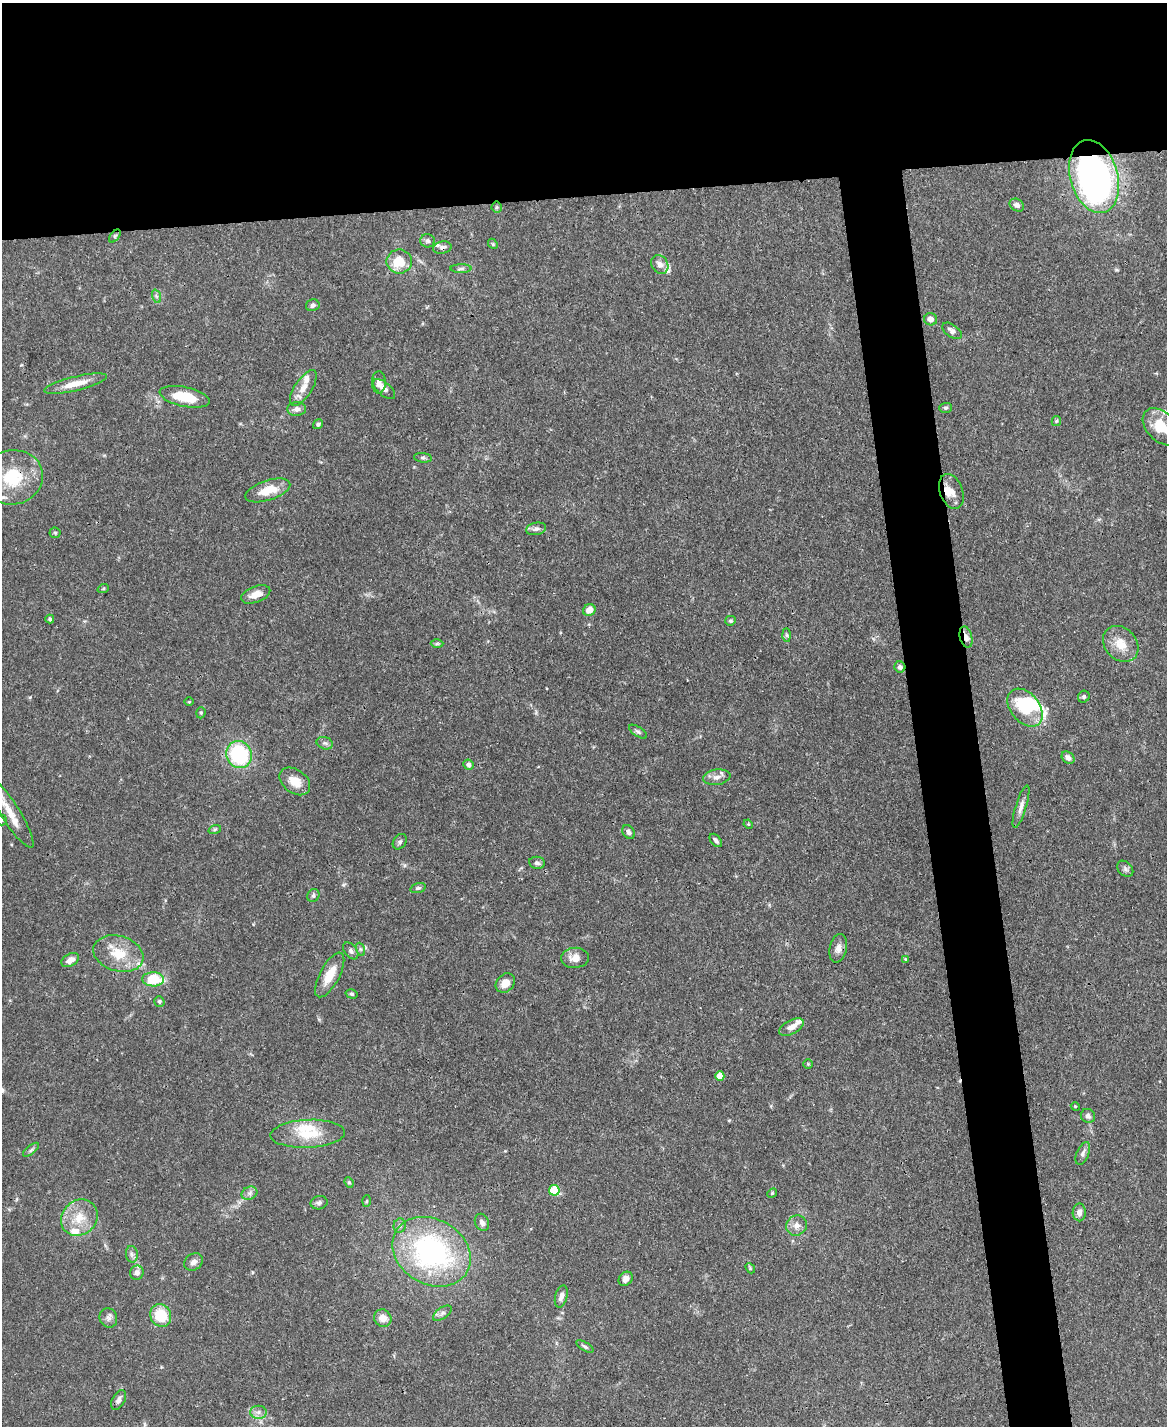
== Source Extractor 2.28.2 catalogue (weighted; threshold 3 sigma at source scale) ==
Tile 2 of 4 x 3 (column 2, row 1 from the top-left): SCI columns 1168-2332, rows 3090-4513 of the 4666 x 4644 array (HDU 1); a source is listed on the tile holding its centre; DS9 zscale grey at full resolution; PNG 1169 x 1428 px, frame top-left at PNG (2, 3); each listed source drawn as its Kron ellipse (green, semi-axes under 4 px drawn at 4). Shown black and unused: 18% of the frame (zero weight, under 3 of 4 exposures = <1% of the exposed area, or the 3 px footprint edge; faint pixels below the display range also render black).
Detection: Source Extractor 2.28.2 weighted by HDU 2 'WHT'; one run over the whole footprint, this tile lists its part. Background 0.0889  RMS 0.0036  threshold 0.0163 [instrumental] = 3 sigma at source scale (4.5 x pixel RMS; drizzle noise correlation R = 1.50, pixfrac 1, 0.05/0.05 arcsec/px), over >= 5 px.
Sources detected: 121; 1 inside a brighter object's white glare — neither listed nor drawn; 12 inside a brighter listed object's ellipse — not listed separately; the other 108 listed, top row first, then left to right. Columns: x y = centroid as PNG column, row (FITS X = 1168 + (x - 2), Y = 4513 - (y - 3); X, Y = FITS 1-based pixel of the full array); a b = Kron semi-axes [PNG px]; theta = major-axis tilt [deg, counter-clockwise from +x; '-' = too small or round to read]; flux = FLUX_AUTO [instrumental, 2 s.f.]
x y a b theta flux
1094 177 37 24 -74 150
1017 205 8 6 -31 1.5
497 207 5 5 - 0.51
115 236 7 4 53 0.61
428 241 7 7 - 1
493 244 6 4 -48 0.46
442 247 9 6 10 1.2
399 261 13 12 - 7.9
660 264 10 8 -56 2.2
461 269 10 4 1 0.92
156 296 7 4 -71 0.76
313 305 7 6 - 1.2
931 319 6 6 - 2.1
952 331 11 6 -36 1.8
379 382 11 7 -89 1.9
75 384 32 7 14 5.9
303 388 21 8 57 4
384 389 13 6 -40 1.7
185 397 25 9 -12 11
945 408 6 5 - 0.7
297 409 9 7 5 1.8
1056 421 5 4 - 0.52
318 424 5 4 - 0.7
1161 427 22 14 -45 11
423 458 9 4 -7 0.76
13 477 30 27 9 18
268 490 23 10 18 7.3
951 491 18 11 -69 3.6
536 529 10 6 10 1.3
55 533 5 5 - 0.53
103 589 6 3 18 0.39
256 594 15 8 21 3.8
589 610 6 5 - 3.5
50 619 4 4 - 0.8
730 621 5 4 - 0.61
787 635 6 4 -88 0.62
966 637 11 6 -75 2.3
437 644 6 4 1 0.61
1121 644 20 15 -48 6.2
900 667 6 5 - 1.3
1084 697 6 5 - 0.78
189 702 4 3 - 0.3
1025 708 21 14 -51 17
201 713 6 4 71 0.53
638 732 10 4 -34 0.8
325 743 8 6 -20 1.1
239 755 14 12 -61 34
1068 758 7 5 -42 1.7
468 765 5 5 - 1.2
717 777 13 7 9 2.4
295 781 17 11 -37 5.1
1021 807 22 5 73 2.3
10 813 40 9 -58 6.7
2 820 5 5 - 0.47
748 824 5 4 - 0.37
215 829 6 4 19 0.51
629 832 7 5 -59 1.2
716 840 7 5 -50 0.94
400 842 8 6 56 0.87
537 863 8 6 -8 1.1
1125 869 9 6 -46 1
418 888 8 4 15 0.81
313 896 6 6 - 0.83
838 948 14 8 76 2.3
360 949 7 4 -71 0.68
351 951 9 6 -53 1.2
118 954 25 17 -16 10
575 958 14 10 5 3.5
905 959 4 4 - 0.38
70 960 9 6 30 2.4
330 975 25 10 62 7.2
153 979 11 7 -2 13
505 983 10 8 45 3.9
352 994 6 4 -16 0.6
159 1001 5 5 - 0.69
791 1027 13 7 28 2.7
808 1064 5 4 - 0.39
720 1076 4 4 - 5.8
1075 1106 4 3 - 0.33
1088 1116 7 6 - 1.3
308 1134 37 14 3 12
31 1150 10 4 39 0.78
1083 1153 12 6 68 1.3
349 1182 5 4 - 0.46
554 1190 5 5 - 18
249 1193 8 6 21 1.3
772 1193 5 4 - 0.51
367 1201 6 4 87 0.42
319 1203 8 6 10 1
1079 1212 9 6 89 2.2
79 1218 19 17 42 8.3
482 1222 9 6 -67 1.4
797 1225 11 9 37 2.4
400 1226 7 6 - 0.95
431 1252 41 32 -30 74
132 1254 8 6 -82 1.1
193 1262 10 8 36 1.8
750 1268 6 4 -49 0.48
137 1273 7 7 - 1.8
626 1279 8 6 44 2.4
561 1296 11 6 75 2
442 1313 11 5 34 1.3
161 1315 11 10 - 11
108 1318 10 8 -66 1.5
383 1318 9 8 - 3.3
585 1347 10 4 -32 0.75
119 1400 11 6 62 1.6
258 1412 8 6 1 1.5
Overlapping masked pixels (flux is a lower limit): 4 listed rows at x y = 1094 177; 442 247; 13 477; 966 637
Isophote crosses this tile's border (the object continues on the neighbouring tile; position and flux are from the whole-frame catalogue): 3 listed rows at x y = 1161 427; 13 477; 2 820